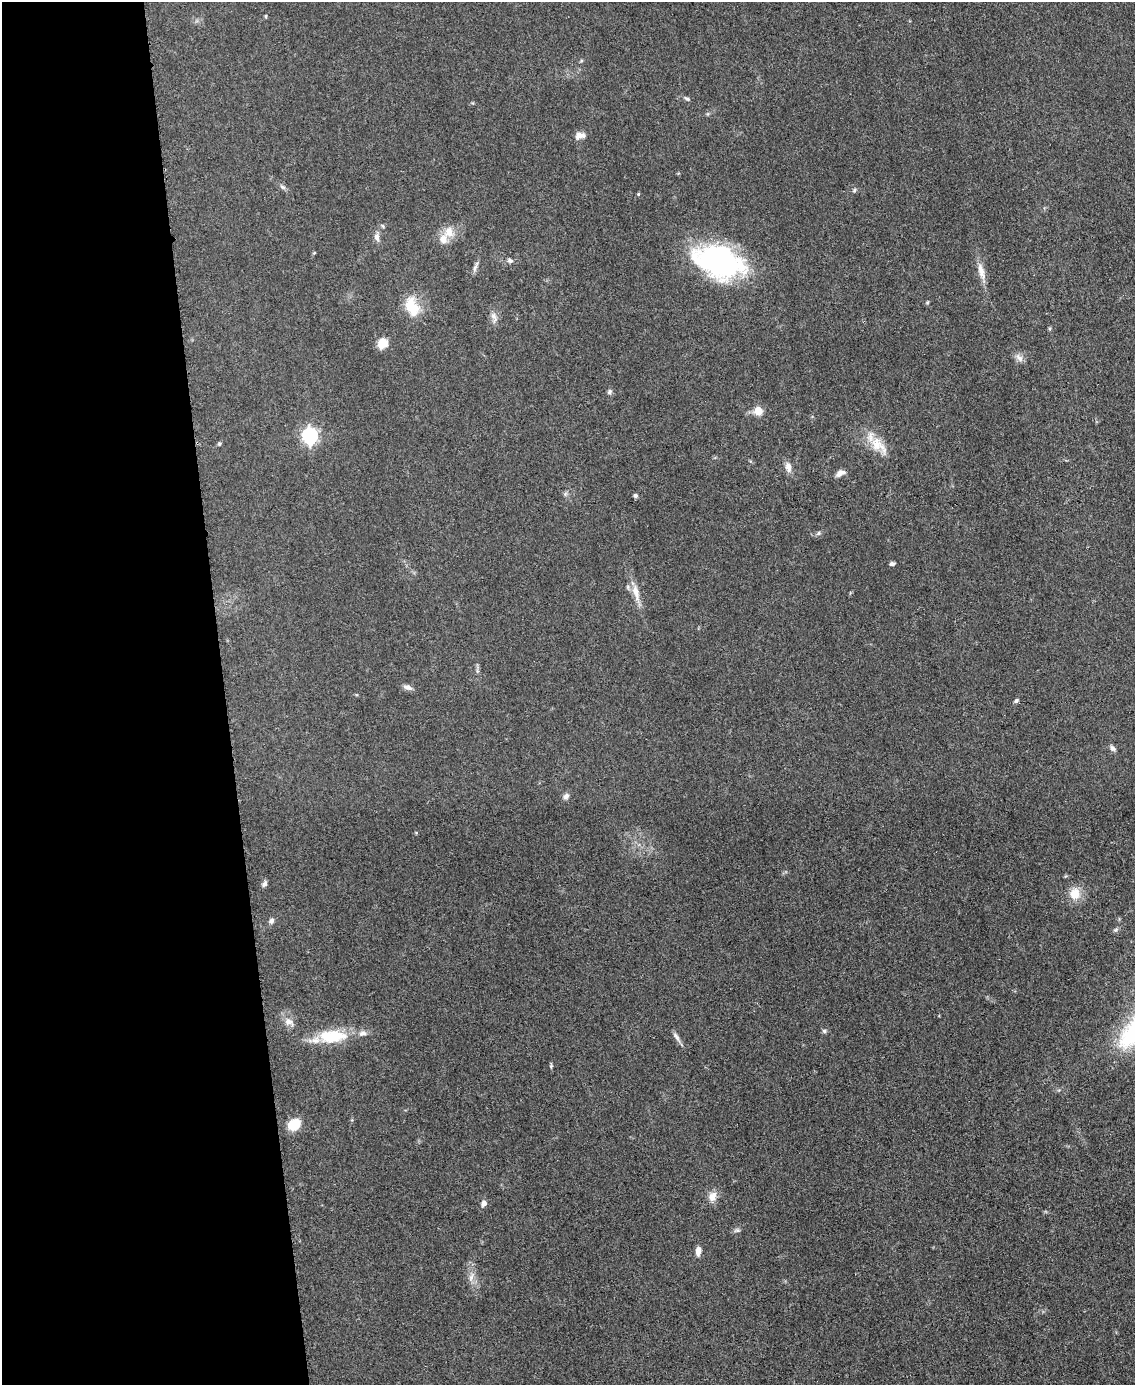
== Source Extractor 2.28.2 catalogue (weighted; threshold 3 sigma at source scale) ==
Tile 5 of 4 x 3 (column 1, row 2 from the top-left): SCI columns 4-1136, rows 1626-3008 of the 4543 x 4526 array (HDU 1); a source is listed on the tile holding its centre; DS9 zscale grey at full resolution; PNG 1137 x 1387 px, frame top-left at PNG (2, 2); no overlay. Shown black and unused: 20% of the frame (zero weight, under 3 of 5 exposures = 1% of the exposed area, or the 3 px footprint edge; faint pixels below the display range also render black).
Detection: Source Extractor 2.28.2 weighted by HDU 2 'WHT'; one run over the whole footprint, this tile lists its part. Background 0.0622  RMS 0.006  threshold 0.0271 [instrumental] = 3 sigma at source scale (4.5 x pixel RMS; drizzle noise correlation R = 1.50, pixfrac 1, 0.05/0.05 arcsec/px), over >= 5 px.
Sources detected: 52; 4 inside a brighter listed object's ellipse — not listed separately; the other 48 listed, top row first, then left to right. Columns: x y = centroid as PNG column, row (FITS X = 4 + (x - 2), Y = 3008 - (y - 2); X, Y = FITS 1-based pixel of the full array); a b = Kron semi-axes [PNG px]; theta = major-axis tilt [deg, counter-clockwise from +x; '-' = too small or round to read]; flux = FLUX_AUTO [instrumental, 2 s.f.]
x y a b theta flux
266 16 5 3 - 0.63
687 99 9 4 -33 1.2
579 135 12 8 56 3.4
282 187 9 5 -27 1.5
854 190 6 5 - 0.99
638 194 4 4 - 0.64
383 226 6 3 -70 0.73
449 232 16 13 -73 7.4
377 237 11 7 -79 2.8
510 261 8 6 -21 1.5
718 261 50 29 -17 120
475 267 18 4 69 2.3
981 271 25 8 -75 6.1
411 307 27 17 -40 15
494 317 15 7 -62 3.2
1050 329 5 3 - 0.74
382 343 13 11 54 7
1019 358 13 7 -47 3.1
609 392 7 6 - 1.4
758 411 5 5 - 17
309 436 7 6 - 160
219 444 5 5 - 0.94
878 445 29 15 -43 13
788 467 12 7 -78 3.9
840 473 12 7 25 3.2
565 494 7 4 72 1
635 496 5 5 - 1.2
818 533 7 5 23 1.2
892 564 6 4 12 1.5
636 593 28 8 -76 7.6
407 687 12 6 -20 2.6
1016 701 6 4 50 1.1
1113 748 8 6 -47 1.9
566 796 8 7 - 2.2
264 884 8 5 54 1.7
1075 894 13 12 - 9.8
271 921 6 6 - 2.2
288 1022 13 9 -27 4.3
824 1031 6 5 - 1.1
330 1037 39 16 8 24
676 1037 16 5 -55 2.4
551 1066 6 4 90 0.79
294 1124 12 10 37 14
712 1196 13 10 69 5.2
484 1203 7 6 - 2.5
737 1230 9 5 9 1.4
698 1251 10 6 85 3.9
471 1277 15 6 71 3.5